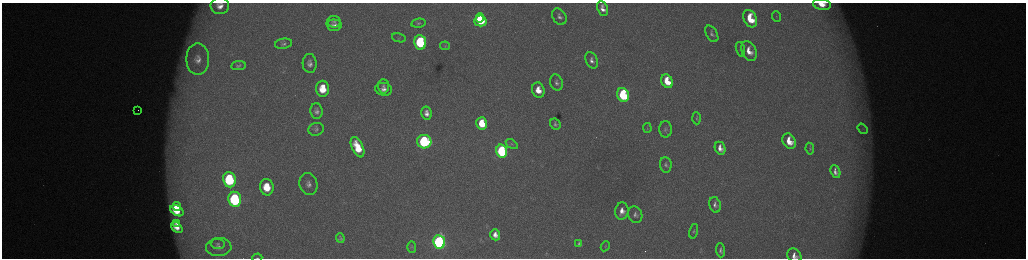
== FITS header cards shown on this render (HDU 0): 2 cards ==
NAXIS1  =                 2048 /fastest changing axis
NAXIS2  =                  512 /next to fastest changing axis

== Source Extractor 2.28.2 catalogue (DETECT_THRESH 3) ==
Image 2048 x 512 px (HDU 0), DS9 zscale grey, zoomed out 1/2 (1 PNG px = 2 x 2 image px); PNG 1028 x 260 px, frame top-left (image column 1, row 511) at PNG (2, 3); each listed source drawn as its Kron ellipse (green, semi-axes under 4 px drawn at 4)
Background 174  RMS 1.9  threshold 5.8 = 3 sigma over >= 5 px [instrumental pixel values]
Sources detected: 76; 5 cannot appear on this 1/2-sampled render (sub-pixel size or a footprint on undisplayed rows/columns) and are neither listed nor drawn; the other 71 listed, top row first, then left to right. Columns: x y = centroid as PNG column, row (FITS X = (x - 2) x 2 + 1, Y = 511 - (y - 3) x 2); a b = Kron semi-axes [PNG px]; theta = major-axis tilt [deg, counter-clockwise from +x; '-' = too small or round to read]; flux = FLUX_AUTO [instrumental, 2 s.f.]
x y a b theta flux
822 4 9 5 -11 5700
220 6 9 8 - 3800
603 9 8 5 -68 2700
559 17 9 6 -57 1700
776 17 5 2 - 340
480 18 5 3 - 6500
750 19 9 6 -66 12000
480 21 6 5 - 18000
334 22 7 5 -7 1100
419 23 7 4 11 760
334 25 7 6 - 2000
712 34 9 5 -59 1400
399 38 7 4 -13 750
420 42 7 6 - 38000
283 44 8 5 10 1200
445 46 5 4 - 510
740 49 7 4 -74 800
749 51 10 7 -65 5100
198 59 16 11 90 6000
592 60 9 5 -68 2000
310 63 9 7 -86 2300
239 66 7 4 9 880
667 81 7 5 -65 9700
556 82 8 6 -73 1600
383 86 7 5 -89 1400
323 89 8 6 -86 11000
384 89 8 6 -11 2400
538 90 8 6 -75 5900
623 95 7 5 -69 42000
138 110 2 1 - 200
316 111 8 6 -88 1700
427 113 7 5 -77 2600
697 118 6 4 -87 500
482 123 6 5 - 12000
555 124 6 5 - 1100
647 128 5 4 - 500
316 129 8 6 15 1300
665 129 8 6 89 1200
863 129 6 3 -53 560
789 141 8 6 -62 7100
424 142 7 7 - 59000
512 144 6 3 -34 520
357 147 11 5 -66 10000
720 148 7 5 -66 3000
810 149 6 3 -81 570
502 151 6 5 - 52000
666 165 8 5 -83 1100
835 172 7 4 -69 2100
229 180 8 6 -82 36000
308 184 11 9 -77 3000
267 187 8 7 - 12000
235 199 7 6 - 62000
715 205 8 5 -74 1700
177 207 4 3 - 4400
177 211 7 5 -34 9900
622 211 9 6 83 3700
635 215 8 7 - 1800
177 223 4 3 - 1400
177 227 7 4 -39 3700
694 231 7 4 75 710
495 235 6 5 - 3100
340 238 4 3 - 710
439 242 7 6 - 130000
218 244 7 5 -1 1100
579 244 4 3 - 690
605 246 5 1 - 190
219 247 13 9 2 3200
412 247 6 4 -88 550
721 250 7 4 -87 1300
794 256 8 6 -43 2900
257 258 5 1 - 330
At the frame edge (FLAGS 8, measured only in part): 4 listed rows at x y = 822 4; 220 6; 794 256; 257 258
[5 sub-pixel or undisplayed-footprint detections neither listed nor drawn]